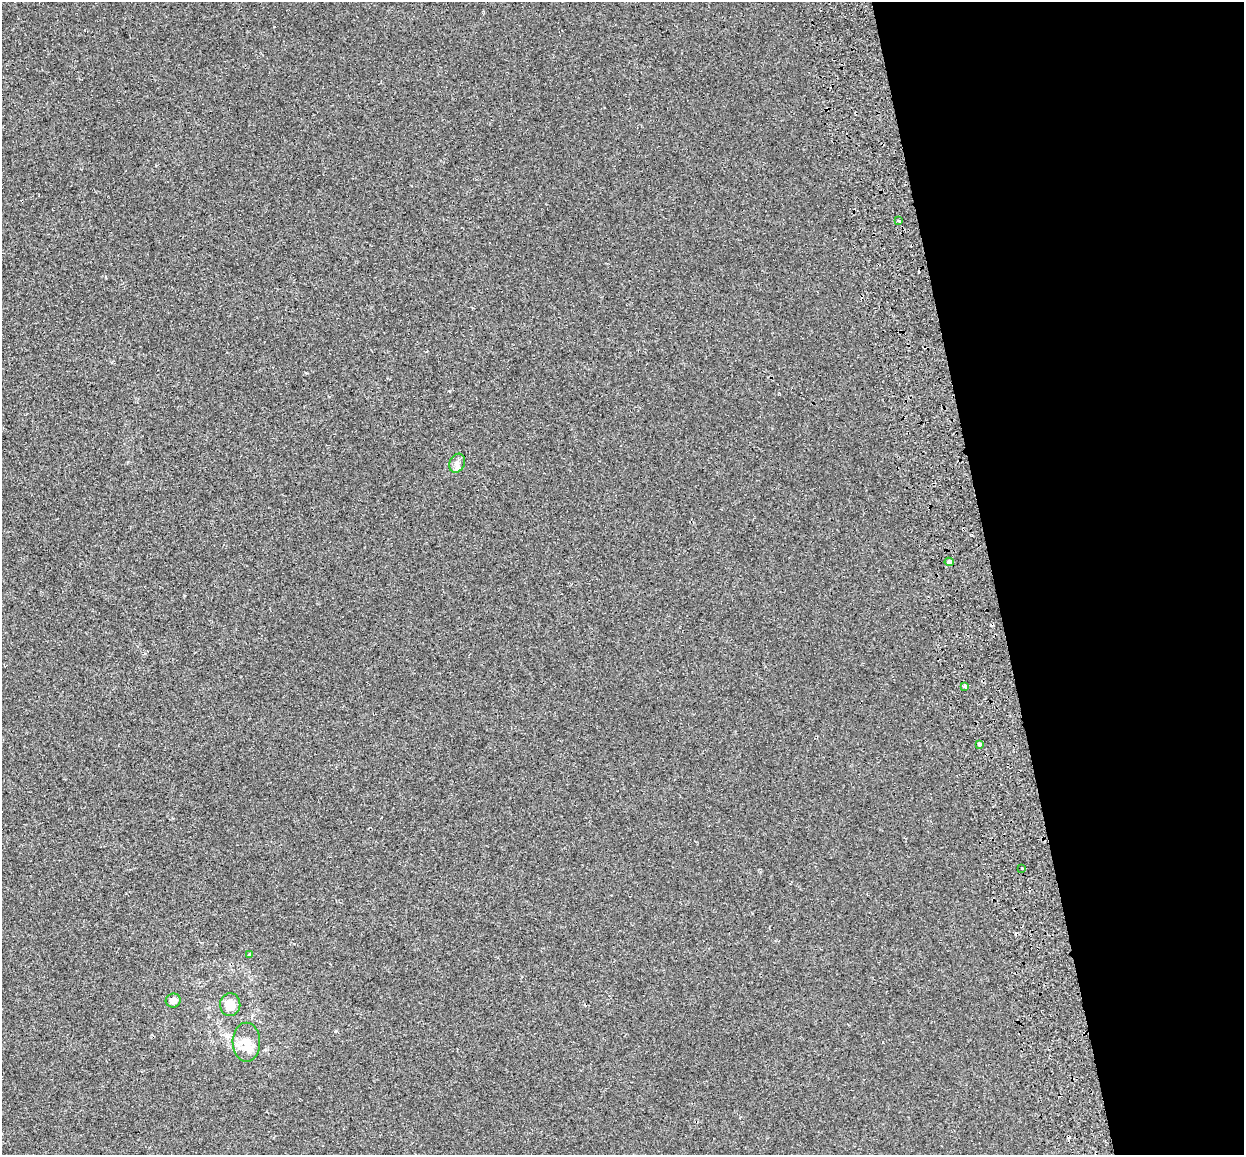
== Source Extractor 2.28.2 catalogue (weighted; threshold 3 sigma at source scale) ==
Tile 12 of 4 x 4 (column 4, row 3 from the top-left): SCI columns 3812-5053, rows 1327-2479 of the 5138 x 4912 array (HDU 1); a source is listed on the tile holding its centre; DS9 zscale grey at full resolution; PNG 1246 x 1157 px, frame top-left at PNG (2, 2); each listed source drawn as its Kron ellipse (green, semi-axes under 4 px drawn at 4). Shown black and unused: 20% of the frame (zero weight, under 2 of 3 exposures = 7% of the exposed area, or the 3 px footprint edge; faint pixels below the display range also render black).
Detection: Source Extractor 2.28.2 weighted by HDU 2 'WHT'; one run over the whole footprint, this tile lists its part. Background -5.73e-04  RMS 0.0045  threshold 0.0204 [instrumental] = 3 sigma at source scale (4.5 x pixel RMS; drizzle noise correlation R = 1.50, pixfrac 1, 0.0396/0.0396 arcsec/px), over >= 5 px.
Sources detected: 15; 4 cosmic-ray / hot-pixel residue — neither listed nor drawn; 1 inside a brighter listed object's ellipse — not listed separately; the other 10 listed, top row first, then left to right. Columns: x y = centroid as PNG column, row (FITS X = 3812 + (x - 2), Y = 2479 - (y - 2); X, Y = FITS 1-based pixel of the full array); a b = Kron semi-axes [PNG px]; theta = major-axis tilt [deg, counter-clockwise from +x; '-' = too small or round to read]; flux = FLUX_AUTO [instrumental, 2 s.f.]
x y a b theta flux
899 220 3 3 - 0.5
457 463 10 7 61 1.8
949 562 4 4 - 5.4
964 686 4 3 - 1.7
979 744 4 3 - 2.4
1022 868 3 3 - 1.1
250 954 4 3 - 0.78
173 1000 7 7 - 2.1
230 1005 11 10 - 5.9
246 1042 19 13 -89 5.5
Overlapping masked pixels (flux is a lower limit): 1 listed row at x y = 949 562